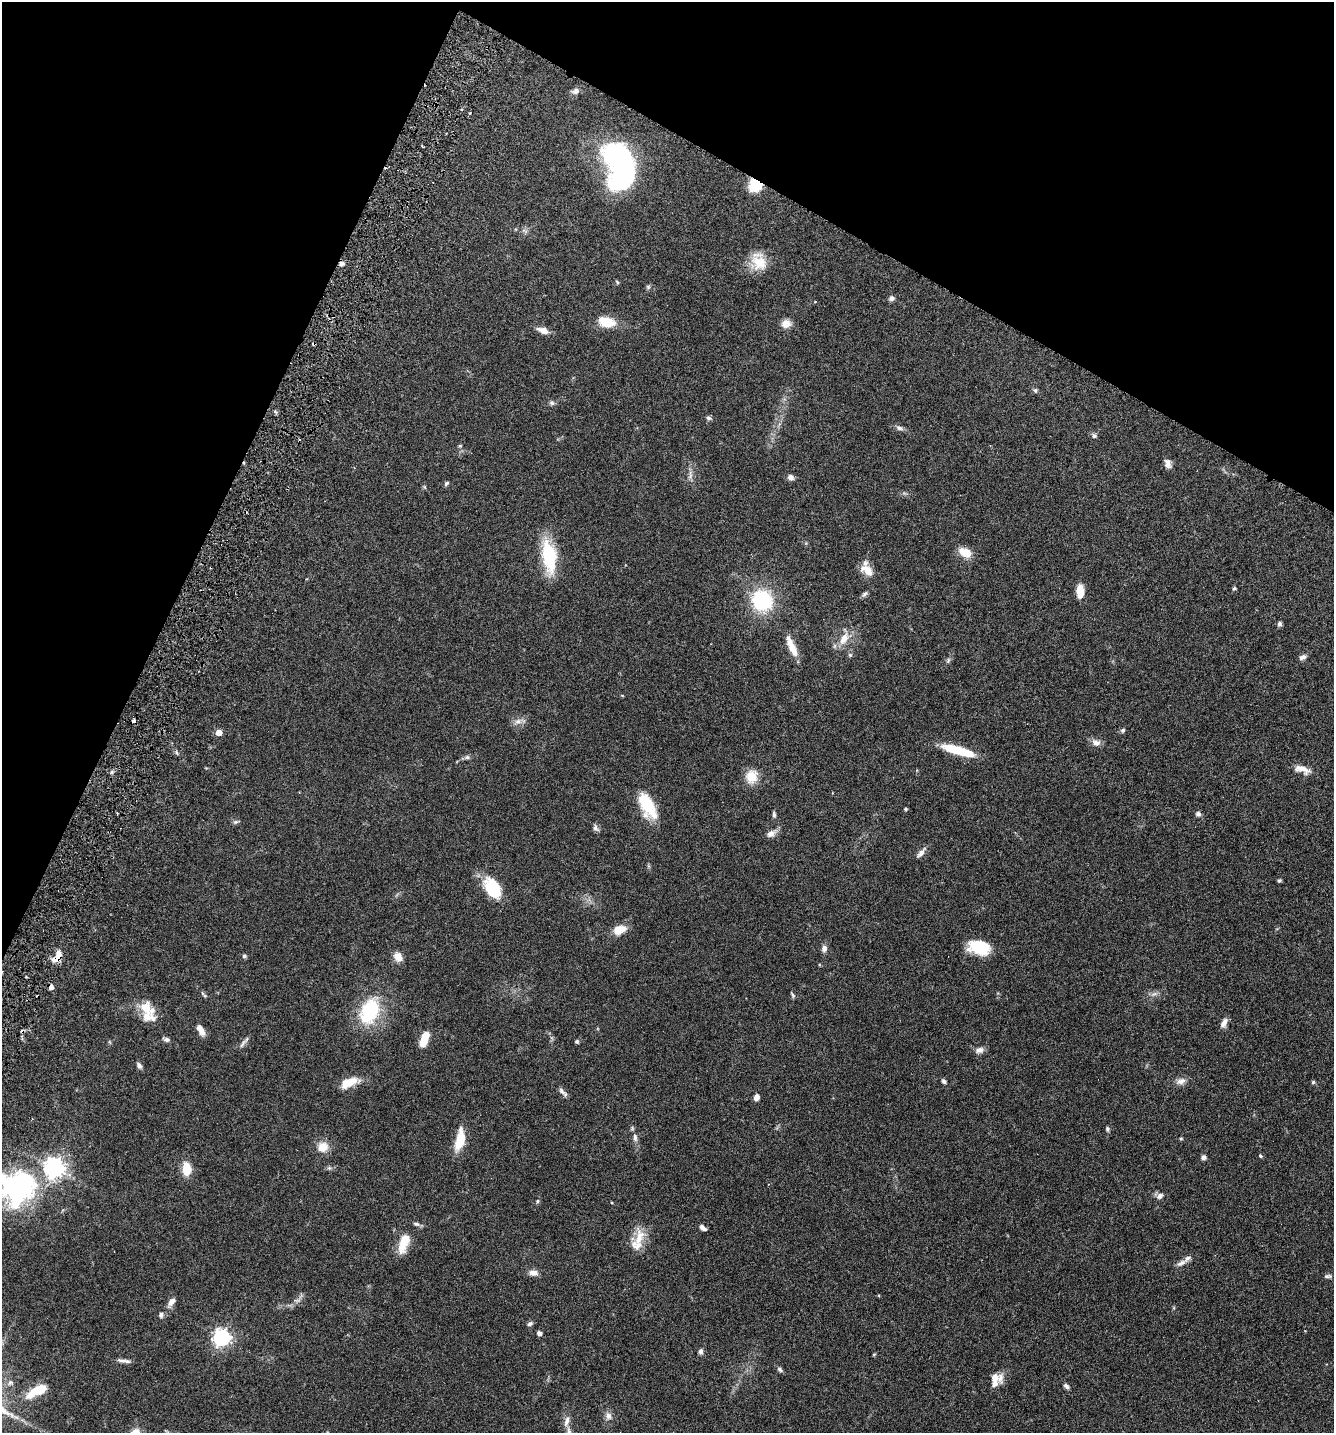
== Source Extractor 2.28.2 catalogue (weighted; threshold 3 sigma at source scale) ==
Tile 2 of 4 x 4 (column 2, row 1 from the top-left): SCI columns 1535-2866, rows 4328-5758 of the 5866 x 5789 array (HDU 1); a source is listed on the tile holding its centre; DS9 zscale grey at full resolution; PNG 1336 x 1435 px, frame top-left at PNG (2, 2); no overlay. Shown black and unused: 24% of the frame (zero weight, under 3 of 6 exposures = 3% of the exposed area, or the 3 px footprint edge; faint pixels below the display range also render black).
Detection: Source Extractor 2.28.2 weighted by HDU 2 'WHT'; one run over the whole footprint, this tile lists its part. Background 0.0537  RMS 0.0032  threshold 0.0129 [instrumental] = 3 sigma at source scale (4.09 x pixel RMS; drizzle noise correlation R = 1.36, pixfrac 0.8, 0.05/0.05 arcsec/px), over >= 5 px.
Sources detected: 132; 2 inside a brighter object's white glare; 6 cosmic-ray / hot-pixel residue — not listed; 11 inside a brighter listed object's ellipse — not listed separately; the other 113 listed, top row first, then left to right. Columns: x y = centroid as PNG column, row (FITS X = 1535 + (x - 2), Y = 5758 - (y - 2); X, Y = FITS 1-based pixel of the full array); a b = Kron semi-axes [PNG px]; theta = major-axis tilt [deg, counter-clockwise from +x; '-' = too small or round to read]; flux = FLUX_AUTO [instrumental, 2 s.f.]
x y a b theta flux
575 91 9 7 19 1.1
616 154 28 23 -8 33
755 185 12 11 - 10
524 230 9 3 -19 0.58
342 263 6 5 - 1.1
759 263 22 20 -12 6.7
617 282 6 4 -49 0.37
648 287 5 5 - 0.45
891 298 6 6 - 1
606 322 18 11 -15 6.3
786 323 9 8 - 3
543 330 12 6 -18 2.5
1035 390 6 6 - 0.58
552 403 8 6 -44 0.7
708 418 7 5 -15 0.6
899 428 11 6 -15 0.94
1094 436 7 7 - 0.68
460 446 5 4 - 0.35
1168 464 10 7 -78 1.6
690 475 14 4 -86 1.1
791 477 7 6 - 1.2
446 483 7 4 40 0.51
425 487 6 4 -88 0.35
965 552 16 10 -29 4
549 556 28 12 -82 21
868 571 22 10 -66 3.5
1234 588 5 4 - 0.51
1080 591 14 8 89 3.9
865 594 10 5 42 0.72
762 600 19 18 - 23
1279 624 6 5 - 0.73
844 639 21 10 60 3.6
792 646 28 8 -65 4
850 655 6 5 - 0.44
1302 657 10 6 20 0.96
948 660 9 5 64 0.65
518 721 11 8 17 1.6
1123 730 6 5 - 0.56
219 732 5 5 - 3
1096 742 12 9 -18 1.7
958 750 36 8 -16 11
177 753 6 4 -70 0.42
467 757 7 6 - 0.65
1302 769 21 9 -18 3
752 777 13 11 77 5.8
647 805 30 13 -62 12
905 809 3 3 - 0.48
774 814 8 4 -84 0.58
1198 814 8 6 -30 0.79
235 822 8 5 26 0.59
596 828 10 6 -57 0.89
771 833 12 7 29 1.9
921 853 16 5 49 1.3
1279 880 5 4 - 0.4
493 888 23 14 -58 13
620 930 16 11 21 3.7
979 947 22 13 -12 11
824 948 9 7 90 1.2
58 954 14 7 87 2.2
244 956 6 5 - 0.51
398 957 12 9 -53 2.3
203 994 11 4 -50 0.6
1154 994 13 5 19 1
793 995 8 4 -57 0.46
146 1008 21 17 -69 5
370 1011 35 22 66 18
1224 1023 12 6 66 1.5
201 1030 14 6 -64 2.2
166 1039 9 5 -12 0.82
424 1039 16 7 71 5.6
577 1042 5 4 - 0.45
242 1044 18 4 57 0.96
979 1050 11 8 18 1.4
139 1065 9 5 -57 0.83
944 1081 6 5 - 0.66
1181 1081 14 8 18 1.7
349 1082 21 10 20 5.2
1313 1082 5 5 - 0.43
562 1091 13 6 -44 1.1
756 1097 7 5 67 1.3
1107 1129 7 5 -88 0.5
635 1138 11 6 -85 1.2
1181 1138 4 4 - 0.32
460 1140 26 10 78 6.6
323 1147 15 14 - 3.4
1261 1156 4 3 - 0.78
1204 1157 6 6 - 0.8
54 1168 7 7 - 180
329 1168 7 4 18 0.54
187 1169 12 8 -88 5.9
17 1185 53 39 -6 42
1160 1196 9 7 35 1.2
538 1201 5 5 - 0.42
703 1228 7 4 -39 1.4
639 1238 30 14 70 5.4
404 1243 27 12 74 5.2
1181 1263 14 7 26 1.4
533 1273 11 7 -7 1.7
1328 1276 11 5 3 0.68
171 1302 13 7 52 1.6
161 1315 6 6 - 0.84
530 1324 7 5 30 0.7
539 1333 5 5 - 0.82
222 1338 7 6 - 110
701 1351 7 5 84 0.89
874 1354 5 3 - 0.27
124 1361 17 4 -7 1.2
780 1369 7 5 -56 0.69
995 1377 15 9 -6 3.4
1066 1386 7 5 -38 0.79
37 1390 26 9 29 8.1
608 1416 10 9 - 1.5
567 1421 15 7 74 1.8
Overlapping masked pixels (flux is a lower limit): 3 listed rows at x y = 755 185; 342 263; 58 954
Isophote crosses this tile's border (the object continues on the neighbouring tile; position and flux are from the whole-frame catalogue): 1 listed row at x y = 17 1185